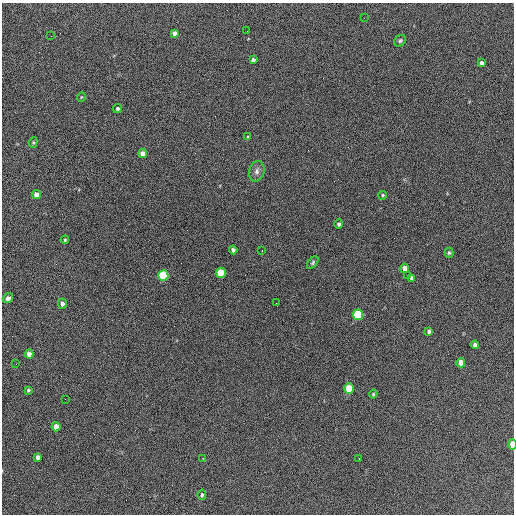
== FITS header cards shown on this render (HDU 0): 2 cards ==
NAXIS1  =                  512 / Axis length
NAXIS2  =                  512 / Axis length

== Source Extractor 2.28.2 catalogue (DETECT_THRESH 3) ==
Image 512 x 512 px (HDU 0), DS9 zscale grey, 1 PNG px = 1 image px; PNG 516 x 516 px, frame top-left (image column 1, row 512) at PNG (2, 3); each listed source drawn as its Kron ellipse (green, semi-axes under 4 px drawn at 4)
Background 639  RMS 27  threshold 81.4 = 3 sigma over >= 5 px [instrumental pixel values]
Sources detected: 45; all 45 listed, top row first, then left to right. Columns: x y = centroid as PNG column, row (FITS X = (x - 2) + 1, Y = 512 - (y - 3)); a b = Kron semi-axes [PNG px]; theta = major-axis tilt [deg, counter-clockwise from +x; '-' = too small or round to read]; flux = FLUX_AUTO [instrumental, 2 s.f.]
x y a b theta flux
364 18 2 2 - 1300
247 31 3 2 - 1500
174 33 4 4 - 7000
51 36 3 2 - 1500
400 41 6 5 - 3400
253 60 4 4 - 5200
482 63 4 4 - 8200
81 97 5 3 - 1400
118 109 5 4 - 3400
248 137 4 4 - 2500
33 142 5 4 - 2400
143 154 4 4 - 15000
257 171 10 7 75 8000
36 195 4 4 - 14000
382 195 4 4 - 2200
339 224 4 4 - 3600
65 240 4 3 - 1900
233 250 4 4 - 5000
262 251 3 2 - 2000
449 253 5 4 - 2400
313 263 7 4 50 3100
405 268 4 4 - 15000
221 273 5 5 - 62000
408 275 2 2 - 910
163 276 5 5 - 190000
412 278 4 4 - 5000
8 298 5 5 - 5100
276 303 2 2 - 930
62 304 5 4 - 6900
358 315 5 5 - 140000
429 331 4 4 - 3600
475 345 4 4 - 6400
29 354 4 4 - 12000
461 363 5 4 - 14000
16 364 2 2 - 870
349 388 5 5 - 60000
28 390 3 3 - 2400
373 394 4 4 - 1900
65 399 2 2 - 1000
56 427 4 4 - 19000
512 445 5 3 - 40000
37 457 4 3 - 5000
203 458 3 2 - 1700
359 458 3 2 - 5600
202 495 5 3 - 2800
At the frame edge (FLAGS 8, measured only in part): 1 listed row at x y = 512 445